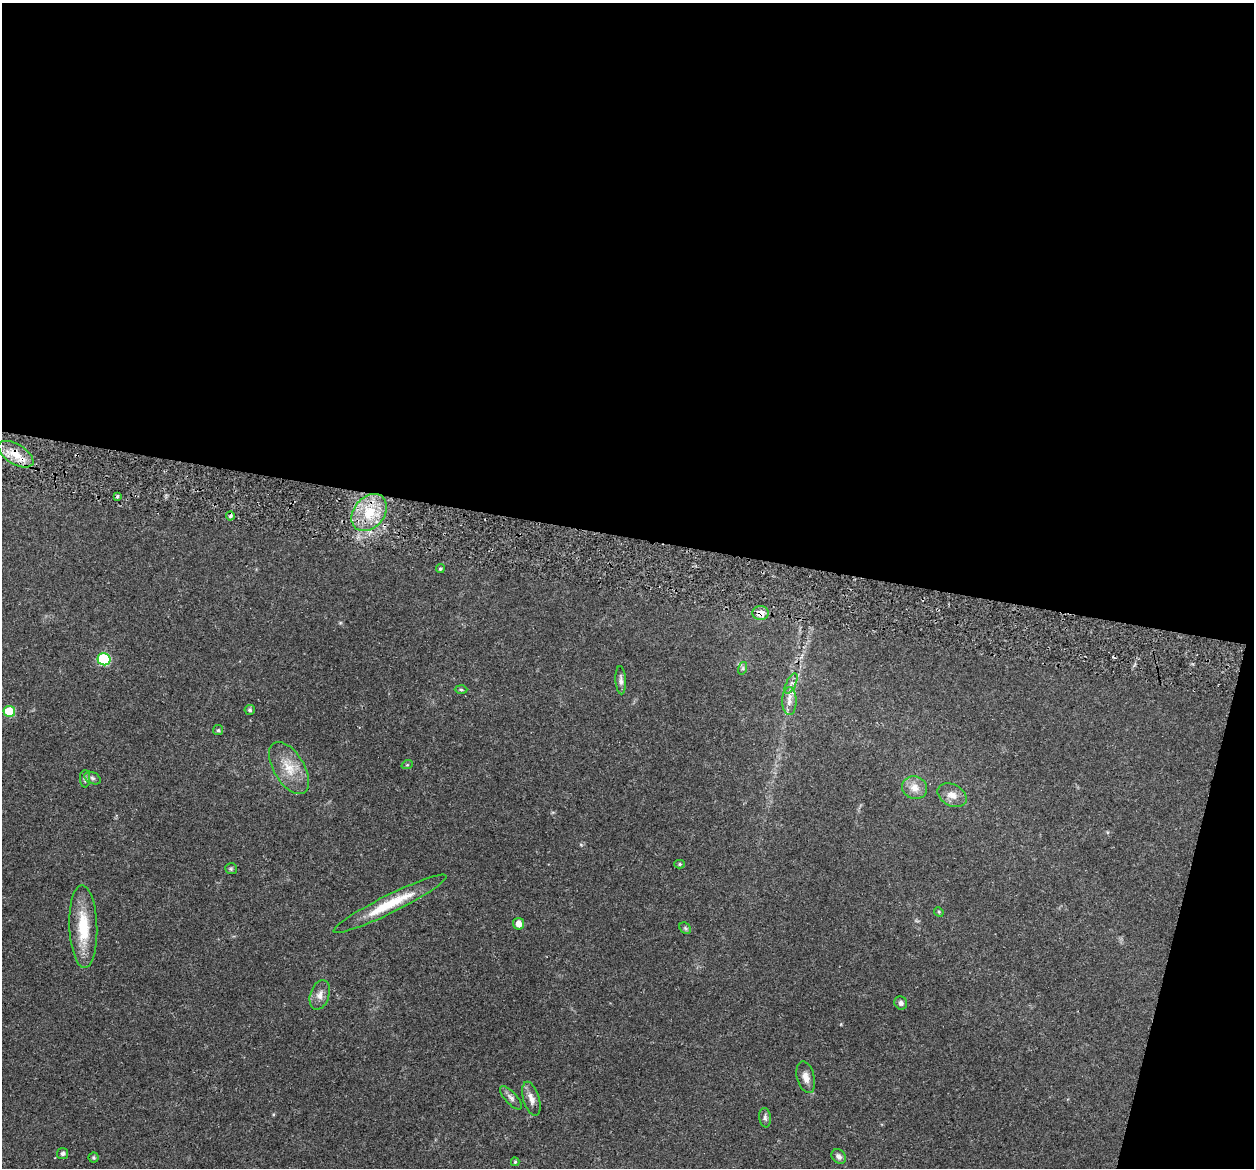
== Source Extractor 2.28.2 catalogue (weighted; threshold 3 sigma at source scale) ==
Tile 4 of 4 x 4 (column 4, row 1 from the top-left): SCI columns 3771-5022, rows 3678-4843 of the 5024 x 5087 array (HDU 1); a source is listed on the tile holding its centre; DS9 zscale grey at full resolution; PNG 1256 x 1170 px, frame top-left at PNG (2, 3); each listed source drawn as its Kron ellipse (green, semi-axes under 4 px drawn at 4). Shown black and unused: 49% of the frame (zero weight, under 3 of 5 exposures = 3% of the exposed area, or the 3 px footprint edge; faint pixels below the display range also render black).
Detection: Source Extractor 2.28.2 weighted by HDU 2 'WHT'; one run over the whole footprint, this tile lists its part. Background 0.0622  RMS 0.0056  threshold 0.0252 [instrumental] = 3 sigma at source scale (4.5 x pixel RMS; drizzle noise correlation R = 1.50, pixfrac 1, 0.05/0.05 arcsec/px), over >= 5 px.
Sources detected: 39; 1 inside a brighter listed object's ellipse — not listed separately; the other 38 listed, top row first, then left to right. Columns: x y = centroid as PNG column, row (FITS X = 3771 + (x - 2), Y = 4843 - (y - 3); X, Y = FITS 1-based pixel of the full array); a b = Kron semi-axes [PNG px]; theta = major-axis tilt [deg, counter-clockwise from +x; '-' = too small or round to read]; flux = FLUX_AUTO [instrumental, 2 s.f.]
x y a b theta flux
16 454 20 10 -31 9.2
117 496 4 3 - 0.73
369 512 20 15 50 18
230 516 4 4 - 0.89
440 569 4 4 - 0.85
761 613 8 7 - 4.7
104 659 6 6 - 43
743 668 6 4 72 0.89
621 680 14 5 -87 2.3
791 683 11 4 63 2.2
461 690 6 4 -2 0.86
789 701 14 7 90 3.8
250 710 5 5 - 1.1
9 711 6 5 - 21
218 730 5 5 - 0.86
407 765 5 3 - 0.55
289 768 29 15 -58 13
92 778 9 5 -27 1.5
85 779 8 5 -89 1.3
914 788 13 11 -20 5.3
952 795 15 11 -28 5
680 864 5 4 - 0.8
231 869 6 5 - 0.85
390 904 63 9 26 21
939 912 5 4 - 0.58
519 924 6 5 - 3.9
83 927 41 14 -88 21
685 928 6 5 - 1
320 995 15 9 71 4
901 1003 7 6 - 1.9
806 1077 16 9 -76 4.2
511 1098 15 6 -47 2.2
531 1099 17 8 -73 4.2
765 1118 10 5 -83 1.5
63 1154 5 5 - 1.6
839 1156 8 6 -47 2.1
94 1158 5 5 - 0.96
515 1162 4 3 - 0.71
Overlapping masked pixels (flux is a lower limit): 2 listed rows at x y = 16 454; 761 613